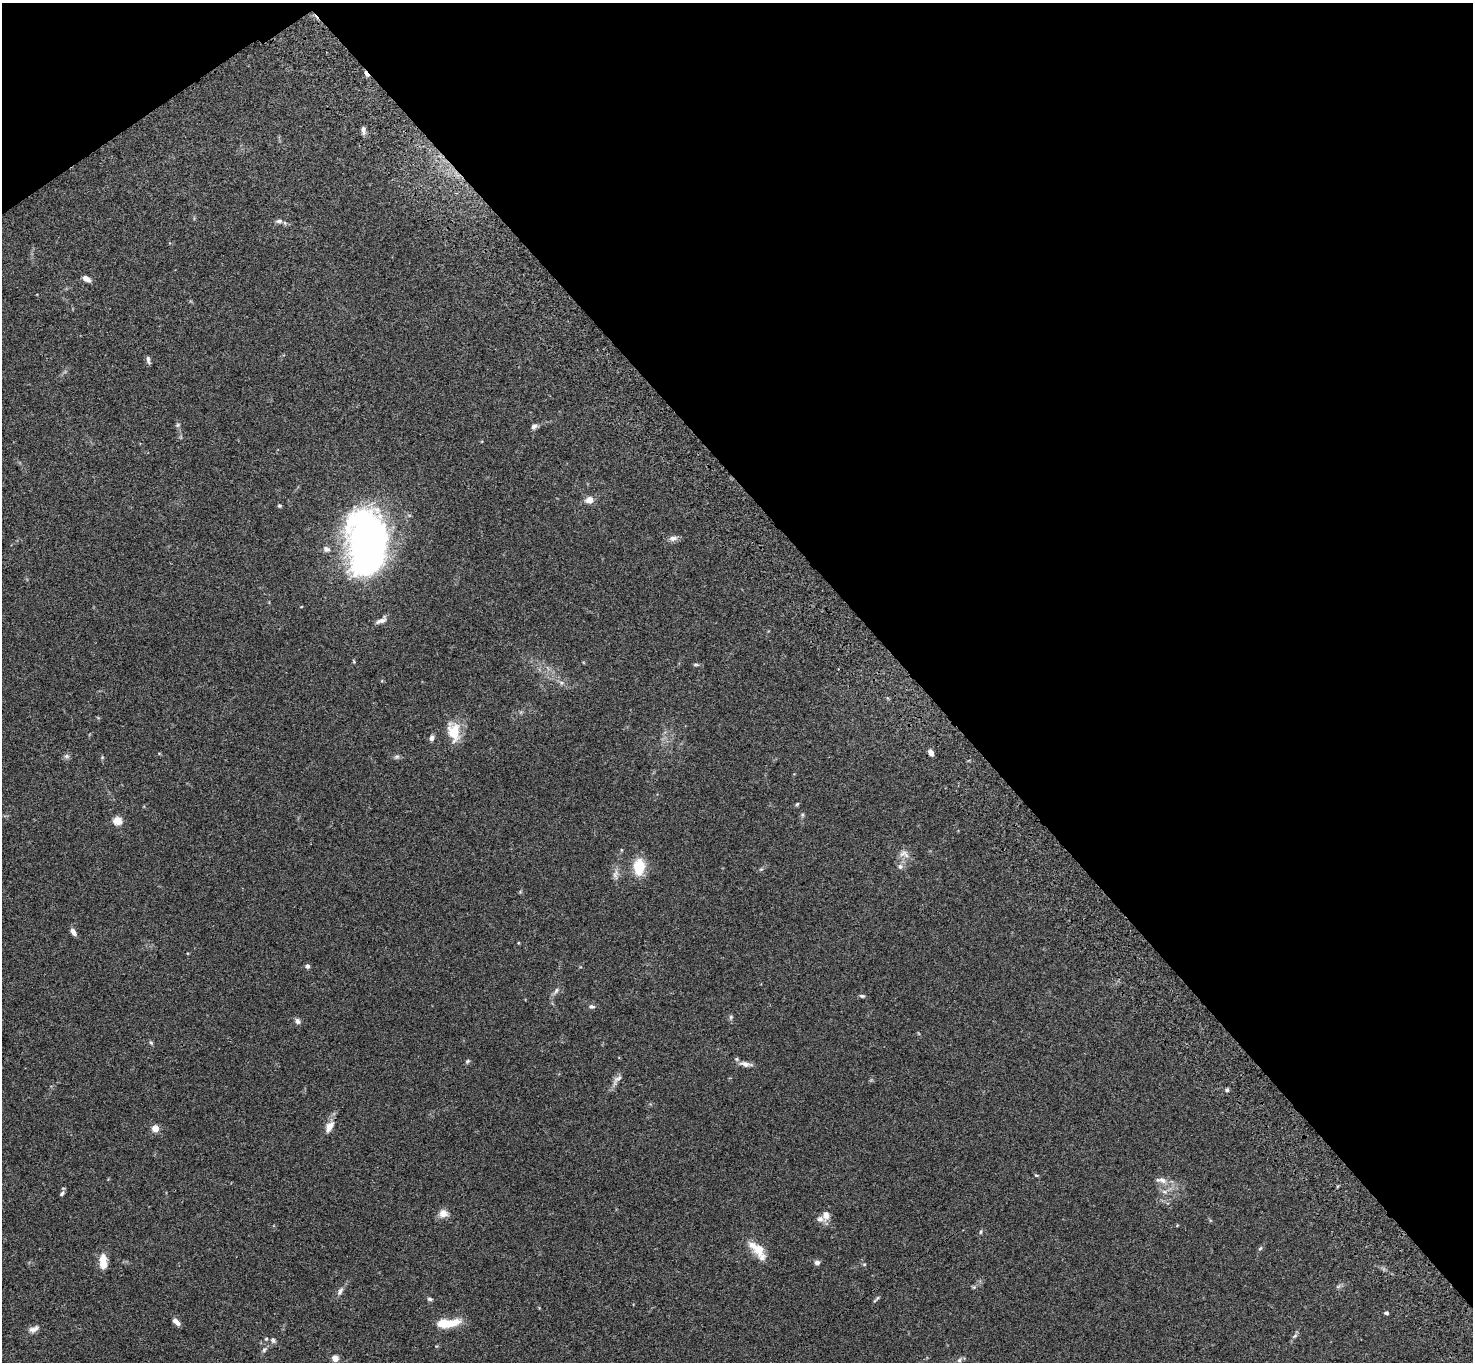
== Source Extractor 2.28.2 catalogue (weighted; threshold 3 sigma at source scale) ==
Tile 3 of 4 x 4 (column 3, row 1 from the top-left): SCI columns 3045-4515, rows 4320-5679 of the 6091 x 6060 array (HDU 1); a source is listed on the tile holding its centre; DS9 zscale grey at full resolution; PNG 1475 x 1364 px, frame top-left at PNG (2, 3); no overlay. Shown black and unused: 40% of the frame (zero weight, under 3 of 4 exposures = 6% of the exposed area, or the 3 px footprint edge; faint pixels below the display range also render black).
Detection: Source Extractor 2.28.2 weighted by HDU 2 'WHT'; one run over the whole footprint, this tile lists its part. Background 0.0792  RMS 0.0059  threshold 0.0263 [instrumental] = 3 sigma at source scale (4.5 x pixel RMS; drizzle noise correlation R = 1.50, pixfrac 1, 0.05/0.05 arcsec/px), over >= 5 px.
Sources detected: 73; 1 cosmic-ray / hot-pixel residue — not listed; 4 inside a brighter listed object's ellipse — not listed separately; the other 68 listed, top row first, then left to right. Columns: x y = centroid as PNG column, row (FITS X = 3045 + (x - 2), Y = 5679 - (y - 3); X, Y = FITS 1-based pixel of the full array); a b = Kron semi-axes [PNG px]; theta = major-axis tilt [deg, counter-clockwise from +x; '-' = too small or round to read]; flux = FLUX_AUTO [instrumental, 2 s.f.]
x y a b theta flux
363 130 11 5 -89 2
279 221 9 6 1 1.9
87 279 9 5 -34 3.5
148 360 11 5 -78 1.6
177 425 7 4 32 0.83
534 426 7 6 - 2
589 500 9 7 3 4.6
279 506 5 4 - 0.75
673 538 12 7 8 2.5
367 543 64 34 -90 260
326 549 10 7 -26 2.3
381 620 17 7 28 3
696 665 9 4 -5 0.91
561 683 6 5 - 1.3
455 729 24 13 -64 10
432 738 7 5 83 2
931 753 6 4 -49 3.1
66 756 8 6 -14 1.5
397 756 8 6 18 1.3
102 757 5 5 - 0.69
797 804 6 4 45 0.76
802 815 6 4 90 0.84
117 820 5 4 - 25
904 854 15 9 -24 3.9
639 867 17 11 85 16
900 867 7 7 - 1.7
761 869 6 4 18 0.78
615 874 15 8 82 3.1
73 932 9 5 -58 2.5
307 966 5 5 - 1.6
556 991 10 5 51 1.9
862 996 7 4 -9 0.98
592 1007 8 5 -2 1.6
731 1017 6 5 - 0.97
298 1021 9 6 -55 1.7
151 1043 7 4 -52 0.9
468 1061 7 4 27 0.88
745 1064 18 6 -9 3.2
617 1080 20 7 50 3.3
1227 1090 4 4 - 1.1
330 1126 17 9 60 5.3
155 1128 4 4 - 12
1036 1175 5 3 - 0.59
1162 1180 12 8 -29 3.5
62 1193 8 4 46 1.2
443 1213 12 10 -6 4.1
826 1215 14 8 80 4.2
981 1232 6 3 82 0.68
1260 1248 6 5 - 0.87
759 1249 11 11 - 8.7
103 1261 18 8 -87 6.9
817 1262 7 6 - 1.7
864 1264 5 3 - 0.6
1338 1286 7 4 19 1
974 1287 6 5 - 0.92
340 1291 12 6 63 2.2
878 1298 7 3 58 0.83
430 1299 6 5 - 1
1386 1313 4 3 - 1.5
177 1322 10 5 -43 2.8
448 1323 23 8 6 16
34 1329 15 7 24 2.9
1295 1336 9 4 34 1.2
266 1339 5 4 - 0.63
273 1340 7 6 - 1.4
264 1350 8 6 72 1.4
335 1358 7 6 - 3.3
959 1360 6 5 - 1.2